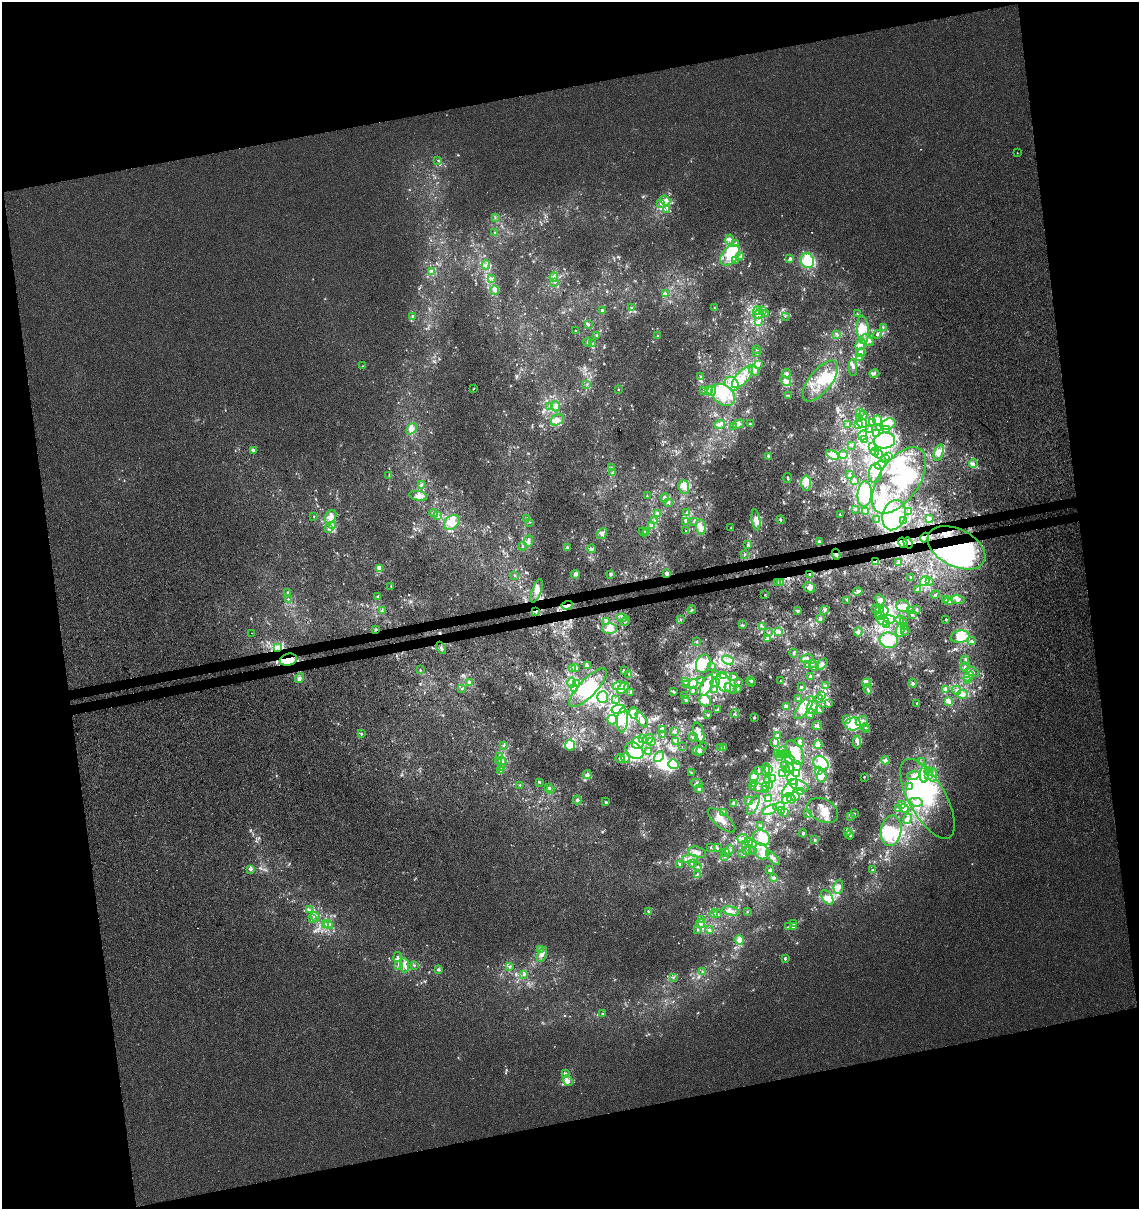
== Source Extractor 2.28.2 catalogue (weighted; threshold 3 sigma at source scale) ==
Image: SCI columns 38-4584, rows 57-4882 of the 4668 x 4938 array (HDU 1 of 3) = the unmasked area's bounding box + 8 px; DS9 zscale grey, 4 x 4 block average (1 PNG px = mean of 4 x 4 image px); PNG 1141 x 1211 px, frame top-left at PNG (2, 2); each listed source drawn as its Kron ellipse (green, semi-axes under 4 px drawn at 4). Shown black and unused: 26% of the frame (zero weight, under 3 of 4 exposures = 5% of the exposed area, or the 3 px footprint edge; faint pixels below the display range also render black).
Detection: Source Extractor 2.28.2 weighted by HDU 2 'WHT'. Background 5.53e-05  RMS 0.0024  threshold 0.0108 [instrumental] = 3 sigma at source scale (4.5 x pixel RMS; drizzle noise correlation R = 1.50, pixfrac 1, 0.0396/0.0396 arcsec/px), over >= 5 px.
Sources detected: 1490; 8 too faint to see at this stretch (4 x 4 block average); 84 inside a brighter object's white glare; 13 cosmic-ray / hot-pixel residue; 1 long thin detection or spike segment (spike, bleed or trail) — neither listed nor drawn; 85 coinciding with a brighter row at this scale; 347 inside a brighter listed object's ellipse — not listed separately; of the other 952, all 500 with FLUX_AUTO >= 0.945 (the completeness limit of this list) listed and drawn (452 fainter detections not listed), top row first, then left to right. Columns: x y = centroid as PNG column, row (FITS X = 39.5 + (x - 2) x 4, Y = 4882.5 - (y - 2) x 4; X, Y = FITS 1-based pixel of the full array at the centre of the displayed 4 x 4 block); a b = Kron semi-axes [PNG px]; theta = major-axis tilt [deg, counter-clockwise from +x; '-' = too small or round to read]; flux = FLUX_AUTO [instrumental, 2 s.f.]
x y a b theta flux
1017 153 2 2 - 1.4
438 160 2 2 - 1.2
665 200 5 4 - 6.8
661 203 3 2 - 1.5
667 209 3 2 - 1.3
495 217 2 2 - 1.1
494 233 3 2 - 1.2
730 240 5 4 - 4.4
736 243 3 2 - 1.3
730 255 12 7 48 26
741 257 3 3 - 2.2
790 259 3 2 - 4.3
736 260 2 2 - 1.2
807 261 7 6 - 60
486 265 4 2 - 2.3
431 271 4 3 - 4.3
554 277 4 2 - 2.6
492 278 2 2 - 1.3
555 282 3 2 - 1.3
495 290 5 3 - 4.2
665 293 4 2 - 2.6
631 308 2 2 - 0.97
714 308 3 2 - 1.1
602 310 2 2 - 8.2
758 311 4 2 - 2.9
763 311 3 2 - 1.4
766 313 4 3 - 3.1
759 314 5 2 - 2.6
857 314 2 2 - 1.3
785 316 2 2 - 1
412 317 2 2 - 1
758 322 3 2 - 2.6
589 324 2 2 - 1.4
883 327 2 2 - 1
863 330 14 6 -87 22
575 331 2 2 - 1.5
837 334 2 2 - 1.7
877 334 4 3 - 2.9
658 335 2 2 - 1.1
597 336 4 3 - 2.6
867 340 7 5 -36 7.7
588 342 4 3 - 2.9
592 344 3 2 - 1.4
860 344 6 3 46 6.6
756 349 3 2 - 1.3
756 353 3 2 - 1.4
861 353 4 3 - 3.4
860 357 3 2 - 2
758 365 3 3 - 3.5
363 366 2 2 - 0.98
853 367 8 3 -87 4.1
754 370 6 4 -47 8.5
874 373 5 3 - 3.8
786 374 5 3 - 3.2
700 377 3 2 - 1.8
742 377 14 6 47 22
786 381 6 4 -37 9.4
820 381 24 11 52 42
732 384 8 6 -41 12
587 385 2 2 - 1
474 388 2 2 - 1.1
618 389 2 2 - 1.1
704 390 4 3 - 3
708 391 3 3 - 2.9
711 391 5 3 - 4.1
723 395 13 9 -38 30
789 396 3 2 - 1.4
555 406 5 4 - 5.2
550 407 3 2 - 1.1
860 412 2 2 - 2.1
863 415 4 3 - 2.4
860 418 3 2 - 1.9
557 420 7 5 31 9.8
877 420 5 4 - 7.1
872 422 2 2 - 1
862 423 5 4 - 7.5
720 424 5 3 - 4.2
738 424 5 3 - 4.4
750 424 3 2 - 1.3
847 424 3 2 - 1.2
888 424 8 5 19 16
858 425 4 3 - 5.7
734 427 3 2 - 1.1
880 427 3 2 - 2
411 429 6 4 47 9.8
870 429 3 3 - 2
887 430 3 2 - 2.5
876 433 4 3 - 4.2
863 435 5 3 - 4.7
864 439 3 2 - 1
884 441 11 8 7 63
851 445 3 2 - 1.4
872 446 2 2 - 1.3
253 450 3 2 - 3.1
875 452 4 2 - 2.2
939 453 8 4 70 11
879 454 4 3 - 4.8
833 455 7 4 -29 8.6
843 455 4 3 - 4
768 456 3 2 - 2.6
888 456 2 2 - 1.2
886 458 2 2 - 1.1
973 464 4 4 - 4.1
880 465 5 3 - 4.7
611 467 2 2 - 1.1
613 473 3 2 - 0.96
875 473 10 6 86 12
850 475 2 2 - 2.9
389 476 2 2 - 1
787 478 5 2 - 2.1
899 480 38 20 55 71
855 481 3 2 - 1.6
806 483 7 5 89 16
421 484 3 2 - 1.8
684 487 7 5 -85 11
865 494 13 7 85 39
418 496 9 5 -10 9.9
647 496 2 2 - 1.3
665 498 4 3 - 3.3
668 502 4 3 - 3.5
855 509 2 2 - 0.95
866 511 2 2 - 3.3
687 512 2 2 - 1.2
909 512 2 2 - 1.1
434 513 4 3 - 3
657 513 2 2 - 1.8
840 514 3 2 - 1.5
894 515 15 11 72 38
314 516 2 2 - 1.3
437 516 3 3 - 2.1
331 517 7 5 58 9.3
526 518 4 2 - 1.2
781 519 4 2 - 1.7
929 519 3 3 - 2.9
654 520 3 2 - 1.2
756 520 10 4 -83 8.7
877 520 4 3 - 3.9
685 521 3 2 - 1.7
904 521 2 2 - 1.1
452 522 9 6 42 13
529 522 2 2 - 1.1
694 522 2 2 - 1
332 526 4 3 - 3.5
651 526 3 2 - 1.2
701 527 8 4 -83 9.5
731 528 2 2 - 0.97
329 529 3 3 - 2.5
686 531 2 2 - 1.1
643 532 5 2 - 2
646 532 2 2 - 1.4
602 534 6 4 54 4.9
925 537 5 4 - 8.6
529 541 5 3 - 4
819 541 3 3 - 2.8
903 543 5 4 - 25
908 543 6 2 -71 3.3
748 544 3 2 - 0.98
523 546 4 2 - 1.5
567 547 3 3 - 2.5
956 548 31 18 -27 160
592 549 4 2 - 2.2
836 554 5 3 - 3.2
744 555 3 2 - 1.2
876 562 3 2 - 1.1
899 562 3 2 - 2.1
380 568 3 3 - 4.2
667 573 3 2 - 5.6
576 574 4 3 - 7.6
610 575 3 2 - 1.7
810 575 3 2 - 2.1
514 576 2 2 - 1
910 578 3 2 - 1.1
925 581 5 4 - 9.1
930 581 3 2 - 1.3
780 582 3 2 - 1.3
778 583 3 2 - 1.7
391 586 3 2 - 1.3
809 587 6 5 - 8.3
918 590 3 2 - 3.7
537 591 12 4 70 8.1
858 591 5 2 - 2.5
287 592 2 2 - 1.3
765 595 2 2 - 0.97
935 595 4 2 - 1.8
378 596 3 2 - 1.4
288 599 3 2 - 1
946 599 3 2 - 1.5
958 599 7 3 -9 4.7
847 600 3 2 - 1.5
880 600 6 4 -64 6.2
949 601 4 2 - 2.3
567 605 5 3 - 6.4
903 606 6 6 - 14
876 608 3 2 - 1.5
692 610 4 2 - 1.9
824 610 4 3 - 2.5
880 610 4 2 - 1.3
917 610 3 2 - 1.8
382 611 3 2 - 1.6
797 611 2 2 - 3.3
884 611 5 4 - 7.8
910 611 2 2 - 0.95
535 612 2 2 - 1.6
878 615 2 2 - 1.2
880 615 3 2 - 1.5
912 615 3 2 - 1.6
622 618 5 3 - 2.7
820 619 3 3 - 2.9
889 619 5 4 - 26
946 619 2 2 - 2.1
681 620 3 2 - 1.1
900 620 4 3 - 3.4
625 621 5 3 - 2.4
883 621 6 3 -20 6.1
904 621 4 2 - 1.8
607 622 4 3 - 4.2
743 625 4 2 - 1.5
886 625 3 2 - 1.6
762 626 2 2 - 1.4
905 626 3 2 - 1.3
609 628 7 5 -2 9.9
376 630 3 2 - 1.3
900 630 6 3 77 6.9
778 631 3 2 - 2.7
905 631 5 2 - 1.8
858 632 4 3 - 4
252 633 2 2 - 2
769 633 3 2 - 0.95
960 637 9 6 10 29
768 638 4 2 - 2.4
889 640 9 7 -13 21
697 641 3 2 - 1.6
971 641 3 2 - 1.4
278 647 4 3 - 3.3
441 648 6 3 -67 3.7
793 653 4 3 - 2.6
807 658 6 4 14 5.5
288 660 8 6 14 20
728 660 6 4 -27 6.1
965 660 4 2 - 1.8
812 663 3 2 - 1.8
703 664 9 7 69 27
822 664 7 3 43 5.2
807 665 2 2 - 1.3
588 666 3 2 - 1.5
712 666 3 2 - 1.4
814 667 4 3 - 3.1
964 667 4 2 - 1.4
573 668 3 3 - 2.6
576 668 4 2 - 1.5
420 670 3 2 - 1.4
625 670 2 2 - 2.1
972 672 7 4 -28 5.6
629 675 3 2 - 1.7
715 675 3 2 - 1.7
723 675 3 3 - 27
734 676 4 2 - 1.9
810 676 2 2 - 2.1
969 676 6 3 42 5
299 678 5 3 - 5
701 680 3 2 - 1.4
751 680 2 2 - 4.6
780 681 2 2 - 1.2
968 681 4 3 - 2.1
572 682 5 3 - 5
686 682 3 2 - 1.8
752 682 3 2 - 2.6
470 683 3 2 - 6.2
715 683 4 4 - 4.9
724 683 10 6 -66 19
739 683 3 2 - 1.4
866 683 4 4 - 4.1
913 683 4 3 - 2.4
577 684 3 2 - 2.3
693 684 5 4 - 7.8
686 685 3 2 - 1.2
707 685 11 5 67 14
619 686 6 3 12 5.6
801 686 2 2 - 1.5
826 686 3 3 - 2.5
574 688 3 3 - 3.2
588 688 25 8 47 65
623 688 7 4 46 11
737 688 3 2 - 1.3
462 689 3 2 - 1.3
731 689 6 3 -33 3.8
868 689 5 3 - 3.5
693 690 3 3 - 2.2
714 690 2 2 - 15
946 690 4 3 - 3.3
957 690 5 3 - 3.5
673 691 3 2 - 2.2
630 693 3 2 - 1.1
963 694 5 3 - 6.1
684 696 3 2 - 1.6
822 696 4 3 - 3.6
603 697 6 5 - 8.6
798 699 2 2 - 1.4
819 699 4 2 - 1.3
615 700 3 2 - 1.4
686 700 3 3 - 1.8
705 701 6 5 - 8.9
948 701 3 2 - 4
917 703 2 2 - 1.4
828 704 3 2 - 1.6
786 706 3 2 - 10
812 707 7 5 68 9.5
804 708 14 5 52 16
618 709 7 4 8 7.2
717 710 3 2 - 1.8
820 710 3 2 - 1.2
634 713 6 4 -76 6.3
735 714 4 2 - 1.6
810 714 5 2 - 1.9
708 715 3 2 - 1.9
754 717 3 3 - 1.9
612 720 5 5 - 10
623 720 12 5 86 17
642 720 9 4 -56 5.8
846 720 2 2 - 4.8
862 721 6 4 25 7.7
853 724 8 6 4 30
817 726 5 3 - 3.4
865 727 4 2 - 1.7
662 729 4 4 - 3.9
867 730 2 2 - 1.3
674 732 2 2 - 2.4
699 732 10 5 -74 8.8
361 734 4 2 - 1.2
663 734 3 2 - 1.6
778 735 4 3 - 2.4
693 737 4 3 - 3
642 738 3 3 - 2.4
648 739 6 4 31 5.8
652 741 3 2 - 1.6
676 742 3 2 - 1.4
775 742 4 3 - 5.1
800 742 5 2 - 2.7
857 742 6 3 -88 5.4
638 743 6 5 - 68
503 745 4 2 - 1.9
570 745 5 5 - 23
818 745 4 3 - 7.8
682 747 2 2 - 1.5
720 748 4 2 - 1.4
723 748 3 2 - 2.9
701 749 7 2 61 3.3
635 751 10 7 -37 18
648 751 3 2 - 2
698 751 6 2 0 3.5
782 751 4 3 - 3
795 753 13 7 -61 31
778 754 2 2 - 1
786 754 3 2 - 1.9
788 754 2 2 - 1.1
781 755 3 2 - 1.4
500 756 3 2 - 1.5
659 757 6 3 42 5.6
779 757 3 2 - 0.97
625 758 5 2 - 3.2
620 759 5 3 - 4
789 759 5 3 - 5
499 760 2 2 - 1
885 760 4 3 - 4
502 762 5 3 - 3.7
921 762 2 2 - 1
821 763 8 6 -30 24
673 764 5 4 - 55
784 766 3 2 - 2.1
797 766 4 2 - 2.4
502 767 2 2 - 1.3
790 768 4 3 - 3.3
769 769 3 2 - 1
759 770 4 2 - 3.1
766 770 6 2 -90 4.3
786 770 3 2 - 1.1
501 771 2 2 - 1.3
819 771 3 2 - 2.1
929 771 4 2 - 3.8
691 772 3 2 - 1.1
782 774 2 2 - 1.2
797 774 3 2 - 2.5
924 774 8 3 88 11
587 775 4 3 - 5.7
929 775 2 2 - 1.6
933 775 7 3 81 5.7
821 776 6 5 - 13
913 776 6 4 17 6.1
754 777 6 4 84 22
864 777 2 2 - 1
772 779 3 2 - 1.1
792 779 6 2 -53 6.3
768 781 4 2 - 1.4
540 782 2 2 - 1.7
696 783 6 3 -15 2.7
753 783 2 2 - 1.4
520 785 3 2 - 1.6
769 785 4 3 - 7.3
798 785 11 5 -22 14
753 786 2 2 - 1.1
548 787 3 2 - 1.3
765 787 2 2 - 1.1
909 787 4 2 - 2.7
758 788 4 2 - 2.3
790 788 11 5 50 29
550 789 2 2 - 0.95
699 789 4 3 - 3.7
766 790 2 2 - 2
800 792 3 2 - 2.3
795 797 5 3 - 4.4
768 798 3 2 - 4.2
787 798 5 4 - 7
792 799 4 3 - 2.9
927 799 44 18 -60 110
577 800 4 3 - 2.8
749 801 4 2 - 2
606 802 3 3 - 2.3
917 802 6 4 -10 6.3
733 803 3 2 - 2.4
753 805 10 4 64 7.1
901 805 4 3 - 3.2
779 807 6 4 15 7.4
904 808 4 4 - 7.1
898 809 4 3 - 3.2
770 810 8 4 26 7.6
823 810 16 11 -28 22
781 811 3 3 - 2.2
785 812 3 2 - 2
723 813 2 2 - 4.6
808 813 2 2 - 1.5
854 814 2 2 - 2.1
851 816 3 2 - 1.6
907 819 5 4 - 4.9
722 820 17 7 -40 14
760 825 2 2 - 1.6
891 831 15 10 82 39
848 832 3 2 - 1.2
803 833 4 2 - 2.5
850 835 4 3 - 2.1
743 838 5 4 - 5.7
761 838 9 7 -31 14
814 839 3 2 - 1.2
749 842 4 2 - 3
753 843 3 2 - 2.2
746 844 3 3 - 2.4
711 847 2 2 - 1.5
717 848 3 2 - 1.2
729 850 5 2 - 2.4
746 850 2 2 - 0.99
753 850 2 2 - 1.1
762 851 8 7 - 13
697 852 9 5 -14 8.5
725 852 3 2 - 2
743 853 3 2 - 1.4
724 857 2 2 - 1.2
773 858 9 3 -45 5.7
690 859 8 3 4 5.3
692 863 3 3 - 2.2
680 865 3 2 - 1.8
698 867 4 2 - 1.6
251 870 4 3 - 2.5
769 870 2 2 - 2.9
872 870 3 2 - 1.6
697 874 3 2 - 1.5
774 878 3 3 - 2.2
838 887 7 5 82 8
827 898 8 5 -55 9.1
309 910 4 3 - 3.5
731 911 9 2 -11 5
747 911 2 2 - 1.1
648 912 4 3 - 2.6
714 913 4 3 - 3.1
718 914 4 2 - 1.3
315 917 5 3 - 3.5
312 919 3 2 - 1.5
702 919 3 3 - 2.3
794 923 3 2 - 1.3
329 924 5 3 - 3.6
700 924 4 2 - 4.2
325 925 4 3 - 3.2
788 926 3 2 - 1.5
794 927 3 2 - 2
709 929 3 2 - 1.6
697 930 3 2 - 1.6
739 940 5 4 - 10
541 950 4 3 - 9
542 955 8 4 65 6.3
397 957 5 2 - 2.9
785 958 3 2 - 2.4
399 965 2 2 - 1.4
404 965 7 4 -85 7.7
414 965 2 2 - 1.6
510 966 3 2 - 1.6
438 969 4 3 - 2.6
702 971 3 2 - 1.1
524 974 4 2 - 2.4
673 977 2 2 - 0.99
603 1013 2 2 - 1.1
565 1073 3 2 - 2
568 1080 5 4 - 6
Overlapping masked pixels (flux is a lower limit): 11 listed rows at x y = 925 537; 903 543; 908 543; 956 548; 836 554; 667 573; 810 575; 567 605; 535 612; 376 630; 288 660
Diffuse or blended objects may show on this block-average render without a row.